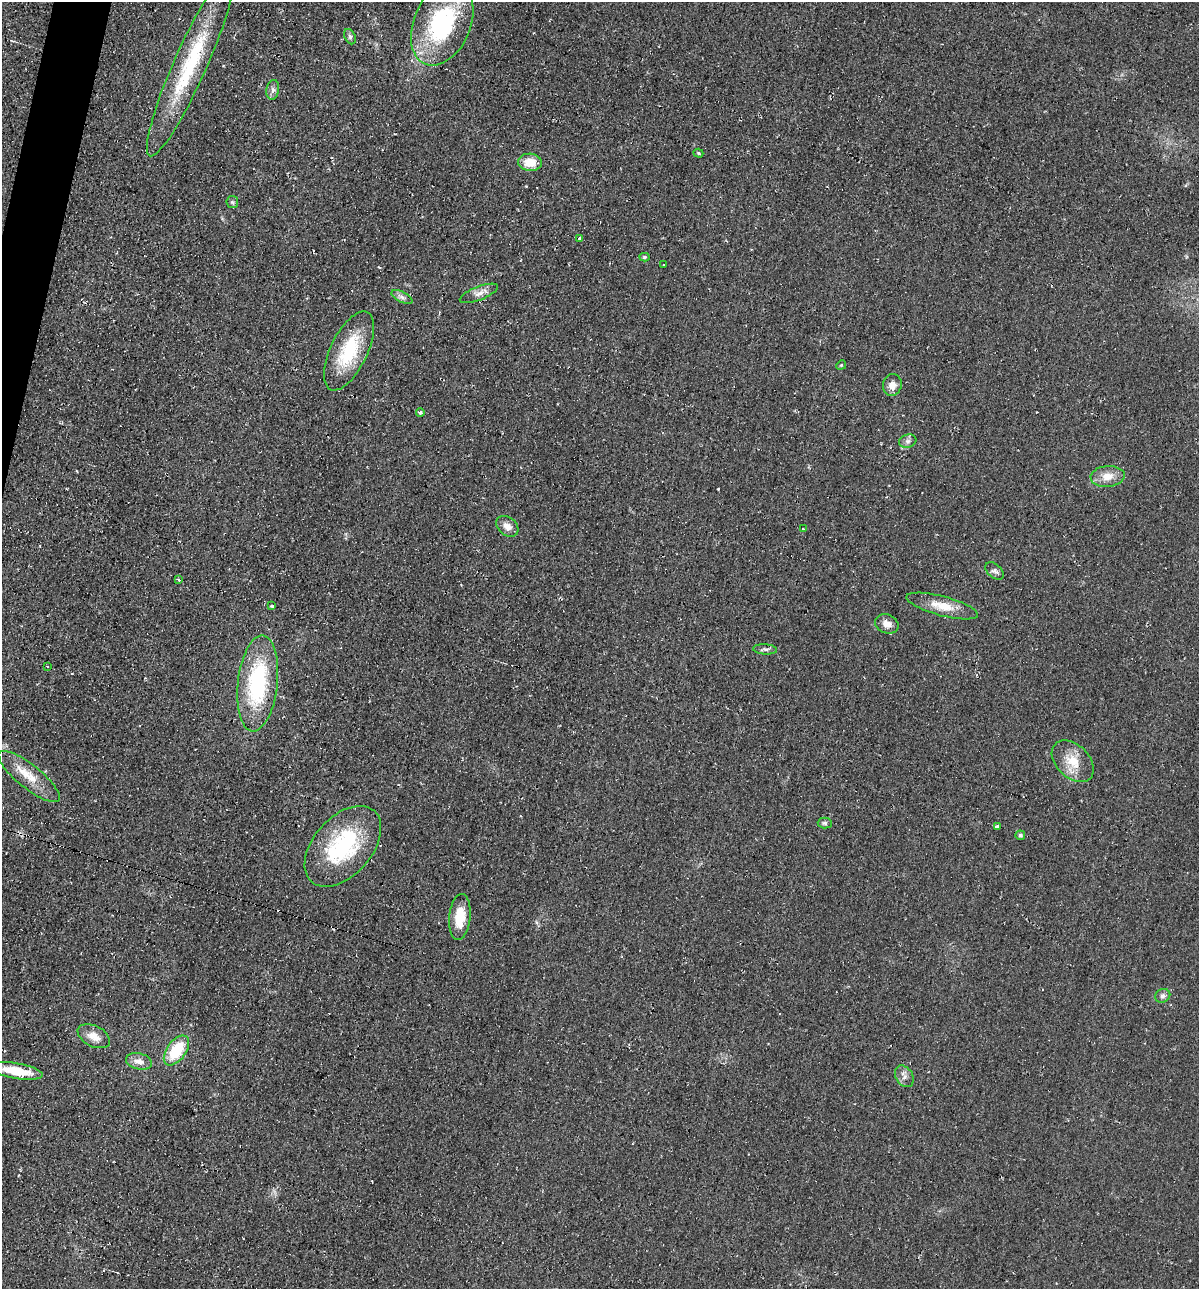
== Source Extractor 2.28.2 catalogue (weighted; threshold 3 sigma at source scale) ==
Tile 11 of 4 x 4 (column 3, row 3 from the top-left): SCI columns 2518-3714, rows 1298-2584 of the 5225 x 5189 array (HDU 1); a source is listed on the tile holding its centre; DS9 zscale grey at full resolution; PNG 1201 x 1291 px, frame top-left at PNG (2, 2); each listed source drawn as its Kron ellipse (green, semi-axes under 4 px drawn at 4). Shown black and unused: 1% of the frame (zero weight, under 2 of 3 exposures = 1% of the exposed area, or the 3 px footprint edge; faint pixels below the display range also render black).
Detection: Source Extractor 2.28.2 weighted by HDU 2 'WHT'; one run over the whole footprint, this tile lists its part. Background 0.0842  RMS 0.014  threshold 0.0626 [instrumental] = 3 sigma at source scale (4.5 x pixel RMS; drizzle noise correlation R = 1.50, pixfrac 1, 0.05/0.05 arcsec/px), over >= 5 px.
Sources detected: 42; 1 cosmic-ray / hot-pixel residue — neither listed nor drawn; the other 41 listed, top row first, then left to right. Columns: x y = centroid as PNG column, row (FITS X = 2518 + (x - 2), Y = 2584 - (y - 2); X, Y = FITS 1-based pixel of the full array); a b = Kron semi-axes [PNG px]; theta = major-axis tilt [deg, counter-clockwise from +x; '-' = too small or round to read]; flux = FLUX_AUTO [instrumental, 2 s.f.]
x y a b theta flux
442 24 43 28 66 180
350 37 8 5 -65 3.4
190 64 100 16 66 130
273 90 10 6 80 4.8
698 153 5 4 - 1.9
530 162 12 8 -5 24
232 202 6 6 - 2.7
580 239 4 3 - 4.7
644 257 5 4 - 2.6
664 264 3 2 - 2.4
479 293 20 6 21 9.3
402 297 11 5 -26 4.8
349 351 43 18 64 75
841 365 5 4 - 1.4
892 385 11 9 79 12
420 412 4 3 - 7.4
908 441 9 6 15 4.6
1108 476 17 10 4 18
507 526 12 9 -40 11
803 529 3 2 - 6.4
994 571 10 7 -43 4.4
178 580 4 3 - 2.1
272 606 3 3 - 3.8
942 606 37 9 -15 26
887 624 12 9 -22 11
765 649 12 5 -3 3.9
47 666 3 3 - 3.6
258 683 48 20 84 150
1073 761 25 16 -44 29
29 776 38 11 -39 30
825 823 7 5 -2 3.2
997 827 3 3 - 21
1020 835 5 5 - 2.9
343 846 47 29 49 140
460 917 23 10 84 30
1163 996 8 6 30 4.8
94 1036 17 10 -27 16
176 1050 17 9 54 54
139 1061 13 8 -14 11
17 1071 26 8 -10 41
904 1076 12 8 -58 7.4
Isophote crosses this tile's border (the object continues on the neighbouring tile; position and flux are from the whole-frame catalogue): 1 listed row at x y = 442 24